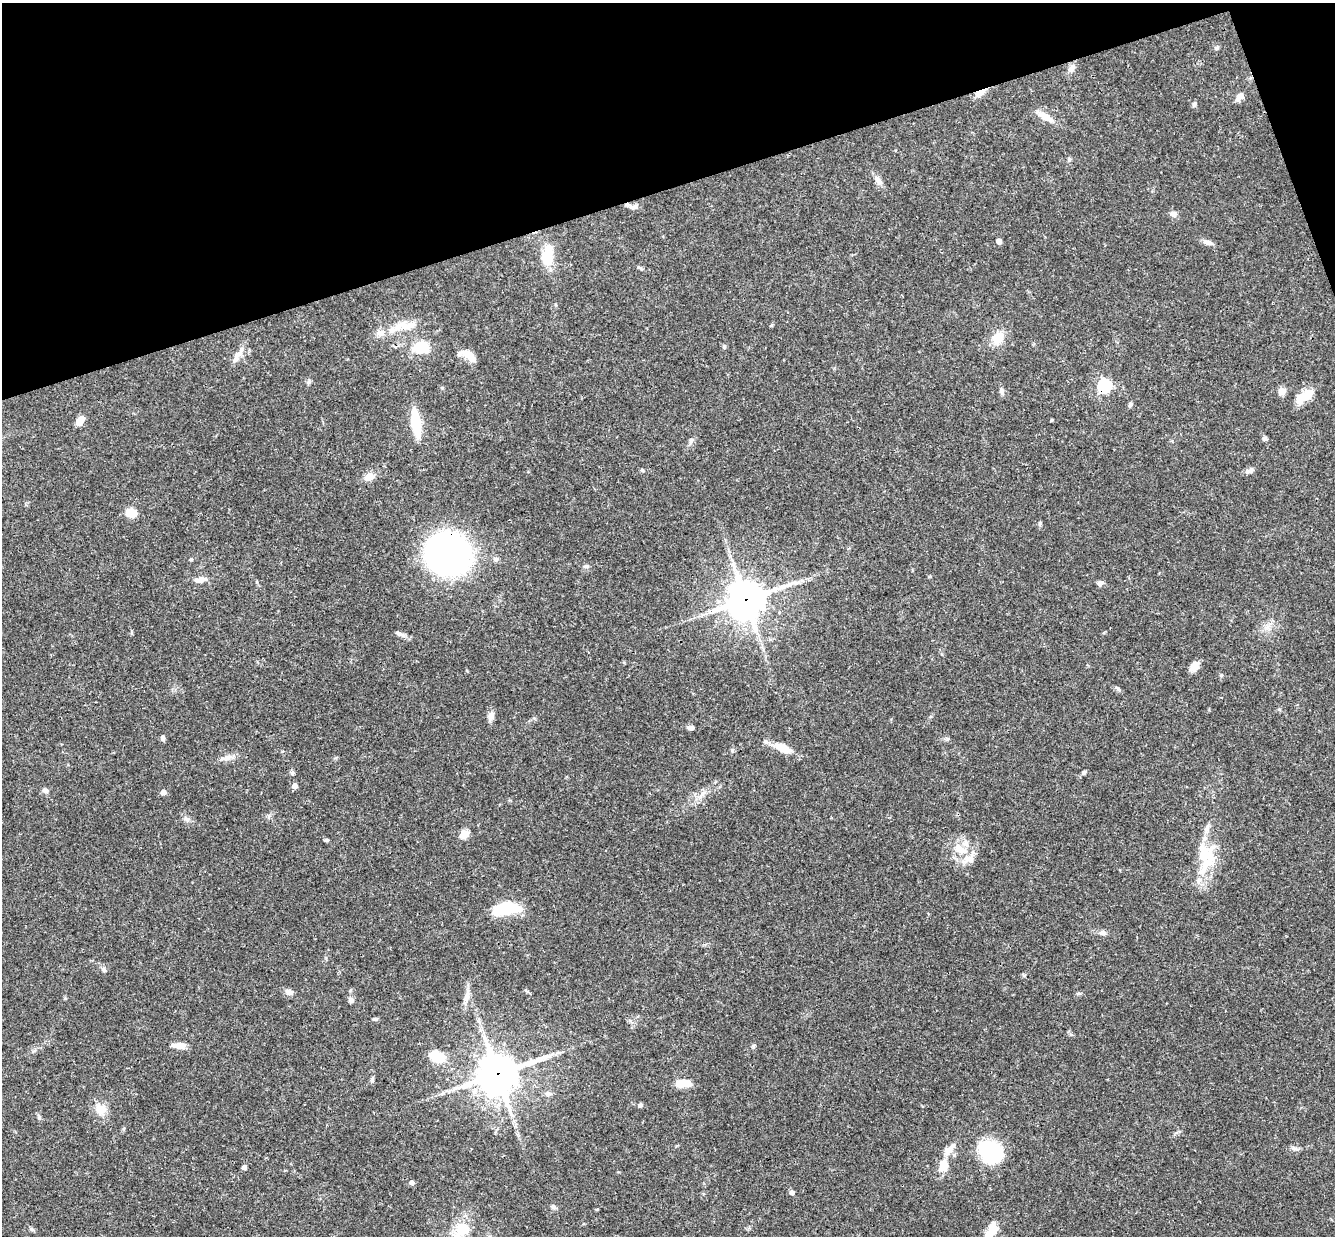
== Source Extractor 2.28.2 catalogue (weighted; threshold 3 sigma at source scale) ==
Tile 3 of 4 x 4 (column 3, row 1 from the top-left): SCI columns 2726-4058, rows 3997-5230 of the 5448 x 5402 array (HDU 1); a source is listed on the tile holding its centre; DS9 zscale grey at full resolution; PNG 1337 x 1238 px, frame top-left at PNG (2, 3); no overlay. Shown black and unused: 16% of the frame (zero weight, under 3 of 4 exposures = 6% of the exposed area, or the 3 px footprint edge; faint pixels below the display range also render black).
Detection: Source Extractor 2.28.2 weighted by HDU 2 'WHT'; one run over the whole footprint, this tile lists its part. Background 0.0769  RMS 0.0033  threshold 0.0149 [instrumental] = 3 sigma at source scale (4.5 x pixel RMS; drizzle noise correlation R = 1.50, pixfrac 1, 0.05/0.05 arcsec/px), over >= 5 px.
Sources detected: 100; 3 inside a brighter object's white glare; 1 cosmic-ray / hot-pixel residue — not listed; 8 inside a brighter listed object's ellipse — not listed separately; the other 88 listed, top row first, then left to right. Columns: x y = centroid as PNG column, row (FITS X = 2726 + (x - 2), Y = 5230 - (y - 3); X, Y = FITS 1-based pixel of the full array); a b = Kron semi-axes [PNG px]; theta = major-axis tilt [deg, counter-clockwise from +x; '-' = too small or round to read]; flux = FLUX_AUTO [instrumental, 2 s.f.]
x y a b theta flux
1217 48 7 5 42 0.64
1072 68 12 7 49 1.6
980 92 15 7 28 2.4
1239 97 11 7 53 2.1
1194 104 7 5 80 0.75
1045 117 21 8 -32 4
1069 159 6 5 - 0.65
878 180 13 7 -58 2
631 207 10 6 -25 1.3
1173 214 9 8 - 1.2
999 241 4 4 - 2.5
1207 242 13 6 -19 1.5
548 256 24 11 82 9.2
410 325 23 8 26 3.8
381 333 11 8 28 2.1
998 338 12 10 50 6.3
422 347 13 9 4 14
724 347 6 5 - 0.5
238 354 13 8 35 2.5
467 354 18 9 -12 3.8
308 382 6 5 - 0.6
1104 386 6 6 - 58
1001 391 9 6 89 0.94
1282 391 10 10 - 1.7
1307 394 17 11 35 5.1
1130 404 6 5 - 0.76
80 421 8 6 58 4.1
416 423 21 7 -82 15
1265 438 6 5 - 0.79
691 440 7 4 45 0.73
642 470 5 3 - 0.35
1250 471 11 6 21 1.2
369 476 10 8 25 3.2
131 513 9 7 -3 6.5
1040 523 5 5 - 0.5
448 554 40 38 -7 110
191 559 5 3 - 0.35
496 559 7 6 - 0.86
587 566 7 5 10 0.63
200 580 13 7 8 2.3
1100 583 8 6 25 1.1
745 600 14 12 25 680
399 634 14 6 -28 1.4
1194 667 12 9 59 2.3
1118 689 9 4 -49 0.59
491 716 12 7 74 1.9
691 728 8 5 -9 1.3
162 738 7 5 -90 0.89
783 748 21 10 -25 5
732 750 5 5 - 0.5
227 758 16 7 15 2.2
1084 772 7 4 28 0.58
295 786 4 4 - 2.7
45 790 7 6 - 1.1
163 792 5 5 - 1.7
702 794 16 4 48 2
187 819 8 6 -17 1.1
464 834 5 5 - 13
327 840 6 4 -41 0.47
960 849 19 11 -43 5.6
1203 855 34 19 73 13
506 909 31 12 7 14
1103 933 10 6 -2 1.2
104 970 8 5 -31 0.7
289 992 10 7 -23 1.7
467 995 20 6 82 2.6
65 998 5 4 - 0.33
351 1000 7 6 - 1.1
375 1019 8 4 -8 0.48
180 1045 14 6 -1 3.5
438 1057 18 11 -16 8.2
497 1074 14 12 24 890
372 1080 7 4 72 0.52
680 1083 8 7 - 4.7
548 1093 11 5 0 0.99
640 1105 5 4 - 0.97
100 1109 14 13 - 4
39 1117 7 5 -72 0.64
1294 1148 8 6 -20 0.93
949 1150 18 8 45 2.8
990 1151 24 18 -40 31
944 1165 10 8 82 6
244 1167 4 4 - 1.8
411 1183 5 5 - 1.2
792 1192 5 4 - 1.3
553 1207 7 6 - 0.86
462 1229 14 10 53 11
992 1230 22 11 61 4.8
Overlapping masked pixels (flux is a lower limit): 5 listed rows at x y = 980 92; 1104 386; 448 554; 745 600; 497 1074
Isophote crosses this tile's border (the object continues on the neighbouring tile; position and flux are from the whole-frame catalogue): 1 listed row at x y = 462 1229
Unlisted compact peaks at least as high as the median listed source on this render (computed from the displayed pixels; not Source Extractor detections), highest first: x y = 753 1046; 1052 420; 1024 975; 1221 675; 638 267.